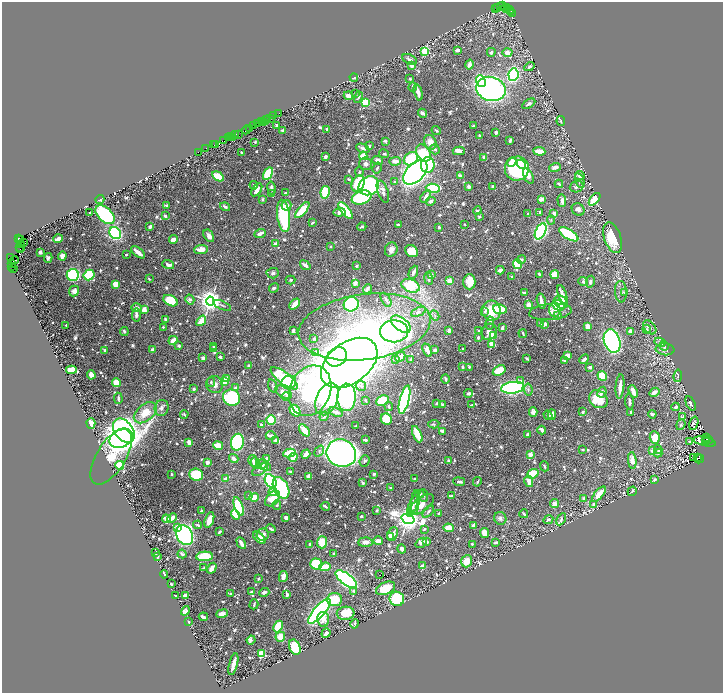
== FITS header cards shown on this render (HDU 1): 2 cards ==
NAXIS1  =                 1441
NAXIS2  =                 1381

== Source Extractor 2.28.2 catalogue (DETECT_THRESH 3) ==
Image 1441 x 1381 px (HDU 1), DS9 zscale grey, zoomed out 1/2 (1 PNG px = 2 x 2 image px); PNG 725 x 695 px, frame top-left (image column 1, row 1381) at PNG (2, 2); each listed source drawn as its Kron ellipse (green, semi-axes under 4 px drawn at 4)
Background 0.485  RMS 0.0072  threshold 0.0215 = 3 sigma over >= 5 px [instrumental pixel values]
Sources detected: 1146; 71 cannot appear on this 1/2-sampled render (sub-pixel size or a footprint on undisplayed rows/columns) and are neither listed nor drawn; of the other 1075, the 500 brightest by FLUX_AUTO listed and drawn (575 fainter detections omitted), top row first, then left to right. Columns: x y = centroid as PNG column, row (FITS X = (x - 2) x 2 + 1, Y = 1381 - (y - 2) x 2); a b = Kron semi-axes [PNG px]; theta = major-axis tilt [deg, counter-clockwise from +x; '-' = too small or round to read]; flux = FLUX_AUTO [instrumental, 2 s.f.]
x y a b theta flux
503 6 3 2 - 29
498 7 2 1 - 11
500 7 2 2 - 26
496 8 2 2 - 82
505 8 4 2 - 70
508 9 3 2 - 95
510 10 3 2 - 130
511 12 3 2 - 63
512 14 2 1 - 22
457 50 4 3 - 4.6
425 51 3 3 - 160
491 52 4 3 - 4
507 53 5 4 - 8.4
410 59 8 4 -27 5.8
412 65 3 3 - 9.8
469 65 5 3 - 7.4
529 67 5 4 - 3.2
513 75 6 5 - 240
354 77 4 2 - 5.1
410 78 2 2 - 2.6
481 81 6 4 -67 73
413 87 4 2 - 5.5
491 89 15 12 -14 530
418 92 8 3 -75 12
355 93 3 3 - 2.2
348 96 5 3 - 11
358 97 6 3 66 2.3
365 102 4 4 - 51
529 104 7 3 31 4.8
278 113 2 1 - 18
422 113 5 3 - 5.4
274 116 2 1 - 33
270 118 2 1 - 15
267 119 3 2 - 50
266 120 3 1 - 37
261 121 2 1 - 23
561 121 5 2 - 3.4
264 122 3 1 - 29
258 124 2 1 - 23
277 125 3 2 - 3.8
254 126 2 1 - 12
473 126 3 2 - 3.8
250 129 2 1 - 12
327 129 2 2 - 2.2
246 130 4 2 - 72
283 130 3 3 - 7.5
436 130 5 2 - 2.3
496 132 3 2 - 9.1
236 134 3 2 - 71
238 134 2 1 - 3.8
479 136 2 2 - 4.7
231 137 3 2 - 45
233 137 3 1 - 22
229 138 2 1 - 22
510 140 3 2 - 2.5
224 141 2 1 - 30
385 141 4 3 - 2.4
255 142 2 2 - 2.6
430 142 7 6 - 16
215 144 2 1 - 22
214 145 2 1 - 31
369 146 4 2 - 2.7
206 148 3 1 - 27
363 148 7 4 -21 5.6
435 149 5 4 - 3.2
459 151 6 4 -3 12
539 151 6 3 -6 31
198 152 2 1 - 16
242 153 3 2 - 2.4
423 153 9 6 -54 77
384 154 5 3 - 2.5
363 156 4 3 - 35
325 157 3 3 - 4.3
484 157 4 2 - 6.5
411 159 8 6 37 93
378 160 5 4 - 5.9
395 161 6 3 3 12
512 162 5 4 - 14
366 164 6 6 - 6
521 164 5 2 - 21
428 165 8 7 - 86
555 167 6 4 15 7
377 168 6 2 60 2.4
517 169 12 12 - 250
359 172 5 3 - 2.2
415 172 15 9 45 1200
268 174 7 3 59 79
218 176 6 3 -33 54
460 176 4 2 - 5.7
528 176 8 4 -64 14
580 176 5 4 - 6.3
349 179 3 2 - 3.2
580 180 7 4 -73 5.4
395 182 2 2 - 5.2
358 183 8 6 61 60
559 184 4 2 - 3.3
254 185 4 2 - 2.3
369 186 10 9 - 260
493 186 3 2 - 4.5
469 187 4 3 - 3.2
576 187 7 5 20 4.3
271 188 7 3 -80 6.1
433 188 7 4 -8 120
257 190 7 3 55 11
325 192 6 4 78 53
383 192 12 5 -71 9.5
271 193 4 3 - 3.9
285 193 3 2 - 3.1
426 196 7 2 56 6.3
362 198 10 6 20 99
262 199 2 2 - 4.2
541 199 4 3 - 5.5
594 199 7 4 49 38
100 200 4 3 - 4
562 200 6 3 -86 8.1
431 201 5 3 - 3.3
167 205 4 2 - 3.2
286 205 5 5 - 8.8
225 207 5 3 - 3.5
578 209 7 6 - 4.1
302 210 10 3 49 48
346 211 10 3 -51 84
477 211 4 3 - 3.6
340 212 6 4 7 6.3
90 213 4 2 - 3
540 213 4 2 - 4.2
554 213 3 3 - 6.3
528 214 3 2 - 2.1
105 215 11 7 -43 190
165 216 4 2 - 4.4
283 216 16 6 -83 120
479 217 2 2 - 5.3
551 220 4 4 - 2.4
312 223 3 2 - 2.4
398 224 3 2 - 3
465 224 2 2 - 2.3
150 227 3 2 - 6.8
362 227 4 2 - 3.1
439 227 2 2 - 6.6
541 231 8 5 64 320
115 233 6 5 - 260
260 233 6 2 19 12
569 234 11 5 -31 120
209 236 7 4 -59 8
612 238 16 8 -71 62
18 239 2 2 - 110
21 239 2 1 - 38
58 239 5 3 - 9.2
174 239 4 3 - 12
24 242 2 1 - 260
275 244 4 3 - 4.7
21 245 3 1 - 16
330 246 2 2 - 3
20 247 3 1 - 33
21 249 3 1 - 32
201 249 7 4 7 16
391 250 7 6 - 9.5
411 251 7 5 -39 31
40 252 3 3 - 3.3
138 252 8 2 -38 17
126 255 2 2 - 3.5
62 256 4 4 - 7.7
10 257 2 1 - 21
48 258 5 4 - 3.3
521 259 4 4 - 3
14 260 5 4 - 550
12 264 3 2 - 56
168 264 6 3 -19 5.9
517 264 5 4 - 67
305 265 6 3 -37 7.4
356 266 4 3 - 3
12 267 3 1 - 36
14 268 3 1 - 37
500 270 4 2 - 9.3
413 272 7 3 67 5.4
273 273 6 5 - 3.8
431 274 4 3 - 6.2
539 274 4 2 - 3.5
73 275 6 5 - 230
89 275 6 5 - 120
555 275 4 4 - 25
512 276 3 3 - 2.5
428 278 6 3 -80 5.2
149 279 3 2 - 2.2
291 280 5 4 - 2.6
449 281 4 3 - 13
583 281 5 3 - 4.2
469 282 7 6 - 23
590 282 6 4 80 4.4
355 283 4 4 - 7.8
115 284 4 3 - 30
410 286 9 6 -23 69
274 288 5 4 - 3.6
367 289 5 2 - 6.7
74 291 5 5 - 8.9
621 292 11 6 -85 6.1
625 292 4 2 - 5.4
524 293 3 2 - 5.8
562 295 10 3 -72 18
190 300 5 4 - 3.5
386 300 7 3 -59 3.7
171 301 7 5 -28 41
210 301 4 4 - 1600
541 301 7 2 -76 9.6
561 302 7 6 - 23
295 304 6 3 46 20
351 304 7 7 - 160
222 305 9 2 -23 2.6
528 305 3 3 - 13
558 305 6 5 - 30
136 308 5 4 - 5.9
500 309 7 4 -8 25
144 310 3 3 - 15
555 310 7 5 -87 9.2
491 311 10 9 - 44
418 312 8 4 24 4.9
485 312 4 3 - 2.2
550 312 21 8 5 11
136 315 7 3 87 5.8
435 315 5 3 - 2.5
558 316 4 3 - 2.9
166 319 4 3 - 5.2
201 321 6 3 50 27
490 323 6 3 80 2.6
541 323 4 3 - 3.8
401 324 11 6 -37 100
545 324 3 2 - 7.6
66 325 2 2 - 2.5
163 327 2 2 - 3.7
364 327 66 33 8 240
588 327 4 3 - 20
650 327 8 5 -51 4.6
502 328 4 2 - 5
647 329 4 4 - 3.3
449 330 3 3 - 3.9
124 331 4 3 - 2.5
293 331 4 2 - 4
394 331 14 11 1 360
479 331 3 2 - 2.5
630 331 3 3 - 9.9
489 332 8 7 - 8.2
523 333 4 2 - 2.5
493 335 4 3 - 18
478 337 4 3 - 2.3
314 339 2 2 - 3.1
173 340 5 3 - 20
612 341 12 8 -73 410
660 342 6 4 -28 3.5
492 344 3 2 - 47
179 346 4 3 - 2.7
214 346 3 3 - 2.1
664 346 5 3 - 3
214 348 4 3 - 2.4
463 349 3 2 - 2.9
665 349 9 6 -6 6.5
105 350 3 2 - 4.9
152 350 3 3 - 4.9
427 350 7 3 -64 15
435 350 3 2 - 4.9
316 353 2 2 - 23
568 356 4 3 - 20
220 357 3 2 - 4.7
337 357 11 8 38 400
400 357 6 3 44 8.2
203 358 3 3 - 4.9
527 358 4 2 - 2.3
396 359 4 3 - 2.6
411 359 3 2 - 3.8
584 359 5 3 - 4
564 360 4 3 - 2.2
349 363 32 20 37 2000
249 365 4 3 - 2.6
462 367 3 2 - 3.7
469 367 2 2 - 2.6
590 367 4 3 - 4.6
71 370 5 3 - 34
499 370 7 4 28 30
91 375 4 3 - 21
602 376 5 4 - 37
678 376 6 4 83 2.6
227 378 2 2 - 14
284 378 16 6 -38 130
445 379 5 3 - 4.2
224 381 3 3 - 41
521 381 4 3 - 6
211 382 5 4 - 2.4
289 382 7 6 - 79
116 383 4 3 - 36
215 384 8 8 - 10
273 386 7 4 -71 2.2
361 386 5 4 - 3.3
620 386 12 3 84 14
235 388 4 3 - 3.9
513 388 11 5 7 370
194 389 2 2 - 5.1
528 389 6 4 -82 4.1
310 391 26 20 67 410
633 391 6 3 -68 14
284 392 9 5 -33 12
602 392 5 3 - 4.3
654 392 5 3 - 7.1
468 393 4 3 - 4.8
286 396 4 3 - 2.1
347 397 13 9 88 420
118 398 6 3 -85 3.2
232 398 8 8 - 130
327 399 17 10 68 210
598 399 10 8 -39 32
366 400 3 2 - 2.4
382 400 7 5 26 58
404 400 14 4 75 430
629 402 8 2 -86 6.9
436 403 3 3 - 2.4
691 403 8 4 -64 4.3
442 404 3 2 - 3
472 405 3 2 - 2.9
389 406 5 3 - 2.6
676 407 4 3 - 3.4
162 408 8 7 - 6.6
295 411 6 4 -51 37
336 412 7 3 -18 7.2
533 412 5 4 - 6.8
583 412 3 2 - 2.5
631 412 3 2 - 3
145 413 13 8 40 26
184 414 4 2 - 2.4
652 414 4 2 - 3.8
548 415 5 3 - 3.8
552 415 5 3 - 10
324 416 5 3 - 4.3
683 417 3 2 - 2.7
386 419 6 5 - 41
271 420 5 4 - 42
91 423 5 4 - 12
694 423 7 4 72 3
261 424 3 2 - 4.1
434 424 6 3 4 2.8
681 425 5 3 - 3.1
356 426 2 2 - 2.8
124 430 13 9 -52 870
304 430 7 3 -49 36
542 430 4 3 - 4.6
442 431 3 2 - 5.9
417 434 9 3 -65 48
270 435 5 2 - 7.3
527 435 3 2 - 3.7
655 437 6 5 - 26
707 437 2 1 - 58
121 438 12 9 28 1400
706 439 3 2 - 120
365 440 3 2 - 3.6
708 440 5 2 - 210
276 441 4 3 - 6.4
189 442 3 3 - 15
237 442 8 6 78 160
689 442 3 2 - 2.4
704 442 12 3 -13 13
218 445 5 3 - 34
583 450 3 2 - 3
658 450 4 3 - 2.7
319 451 6 4 54 3.6
653 451 3 3 - 8.2
289 453 6 3 9 39
341 453 15 13 -28 1200
658 453 4 3 - 2.6
306 454 5 3 - 14
530 454 3 2 - 27
111 457 31 14 58 51
293 457 4 3 - 30
693 457 2 1 - 6.7
234 458 5 3 - 5.7
267 458 2 2 - 9.8
698 458 3 2 - 200
699 459 5 1 - 210
632 460 8 4 -84 15
253 461 6 3 -77 4.7
364 461 6 5 - 3.9
449 461 2 2 - 14
207 462 2 2 - 21
255 463 6 2 -68 2.8
262 464 5 4 - 6.1
120 465 4 4 - 57
544 466 5 3 - 2.8
266 467 5 4 - 2.9
260 469 9 5 33 5
291 471 2 2 - 3
171 474 2 2 - 2.4
374 474 3 3 - 2.9
533 474 6 4 21 59
196 475 7 6 - 65
309 476 4 3 - 15
226 479 3 3 - 7.9
415 479 2 2 - 2.6
654 480 3 2 - 5.3
271 481 7 5 -59 95
529 481 6 4 -78 9
459 482 6 2 -7 3.6
477 482 5 2 - 2.5
362 483 4 2 - 3.1
281 488 11 7 -62 240
391 488 3 3 - 2.5
632 491 5 3 - 2.8
273 492 4 3 - 6.1
420 494 4 3 - 8.8
599 494 9 3 50 25
424 495 6 3 -86 2.4
249 496 4 3 - 2.6
452 496 4 2 - 2.4
254 497 5 3 - 53
584 498 2 2 - 8.8
273 499 9 5 48 30
415 502 12 4 86 6.9
422 504 14 7 37 17
555 504 4 4 - 9.6
594 504 4 3 - 5.7
277 505 5 4 - 2.9
325 506 5 2 - 5
412 506 11 3 70 5.1
239 507 10 4 -72 120
377 510 3 3 - 2.4
201 511 3 2 - 2.6
428 512 7 3 49 2.7
439 513 3 2 - 2.4
524 514 4 2 - 2.3
235 515 5 3 - 42
361 516 2 2 - 4.6
172 518 5 3 - 8.4
286 518 3 3 - 7.6
500 518 6 6 - 4.3
166 519 4 3 - 25
408 519 7 4 -17 1900
561 519 6 3 61 2.9
209 520 8 3 70 19
548 520 5 3 - 4
197 525 4 2 - 2.7
474 525 4 2 - 4.9
177 527 3 3 - 8
448 528 5 4 - 16
271 529 5 2 - 4.5
424 529 4 2 - 2.6
220 532 3 2 - 3.8
485 533 5 4 - 15
393 534 7 5 66 8.2
185 535 10 8 -61 290
263 535 6 6 - 7.7
391 536 3 2 - 9.2
259 538 8 4 -43 19
378 541 5 3 - 8.3
322 542 6 5 - 28
365 542 7 4 3 7.8
426 542 3 2 - 7.5
496 542 3 2 - 3
241 543 6 2 -60 10
421 543 6 4 37 5.6
310 544 3 3 - 2.3
472 544 3 3 - 2.2
402 549 4 3 - 4.3
156 553 3 2 - 2.4
182 554 4 2 - 3.1
334 554 3 3 - 4.8
205 556 8 4 2 54
158 557 2 2 - 2.3
467 561 6 5 - 15
316 564 6 5 - 72
422 565 4 2 - 4.7
325 567 6 3 3 31
204 568 3 2 - 2.6
212 568 6 3 60 12
164 574 4 2 - 2.9
380 575 2 1 - 2.9
283 577 6 3 78 12
258 579 3 2 - 4.2
346 579 13 5 -37 660
171 584 3 2 - 4.3
386 588 10 6 24 28
354 591 4 3 - 3
252 592 3 2 - 4.8
264 592 5 4 - 4.4
231 594 4 3 - 2.2
185 595 4 3 - 5.4
287 595 3 3 - 4.5
175 596 2 2 - 2.9
334 599 7 6 - 44
397 599 7 7 - 70
254 604 5 2 - 2.7
185 611 5 4 - 5
319 611 16 5 48 710
346 613 9 6 3 34
222 614 6 4 21 7.3
203 617 5 2 - 6.5
323 619 7 6 - 15
189 621 2 2 - 2.2
355 624 4 3 - 2.9
278 626 6 4 63 58
326 633 5 4 - 5.4
280 637 5 5 - 16
251 640 4 3 - 2.2
295 647 8 5 -67 63
262 654 3 3 - 95
233 664 11 3 75 12
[575 fainter detections neither listed nor drawn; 71 sub-pixel or undisplayed-footprint detections neither listed nor drawn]